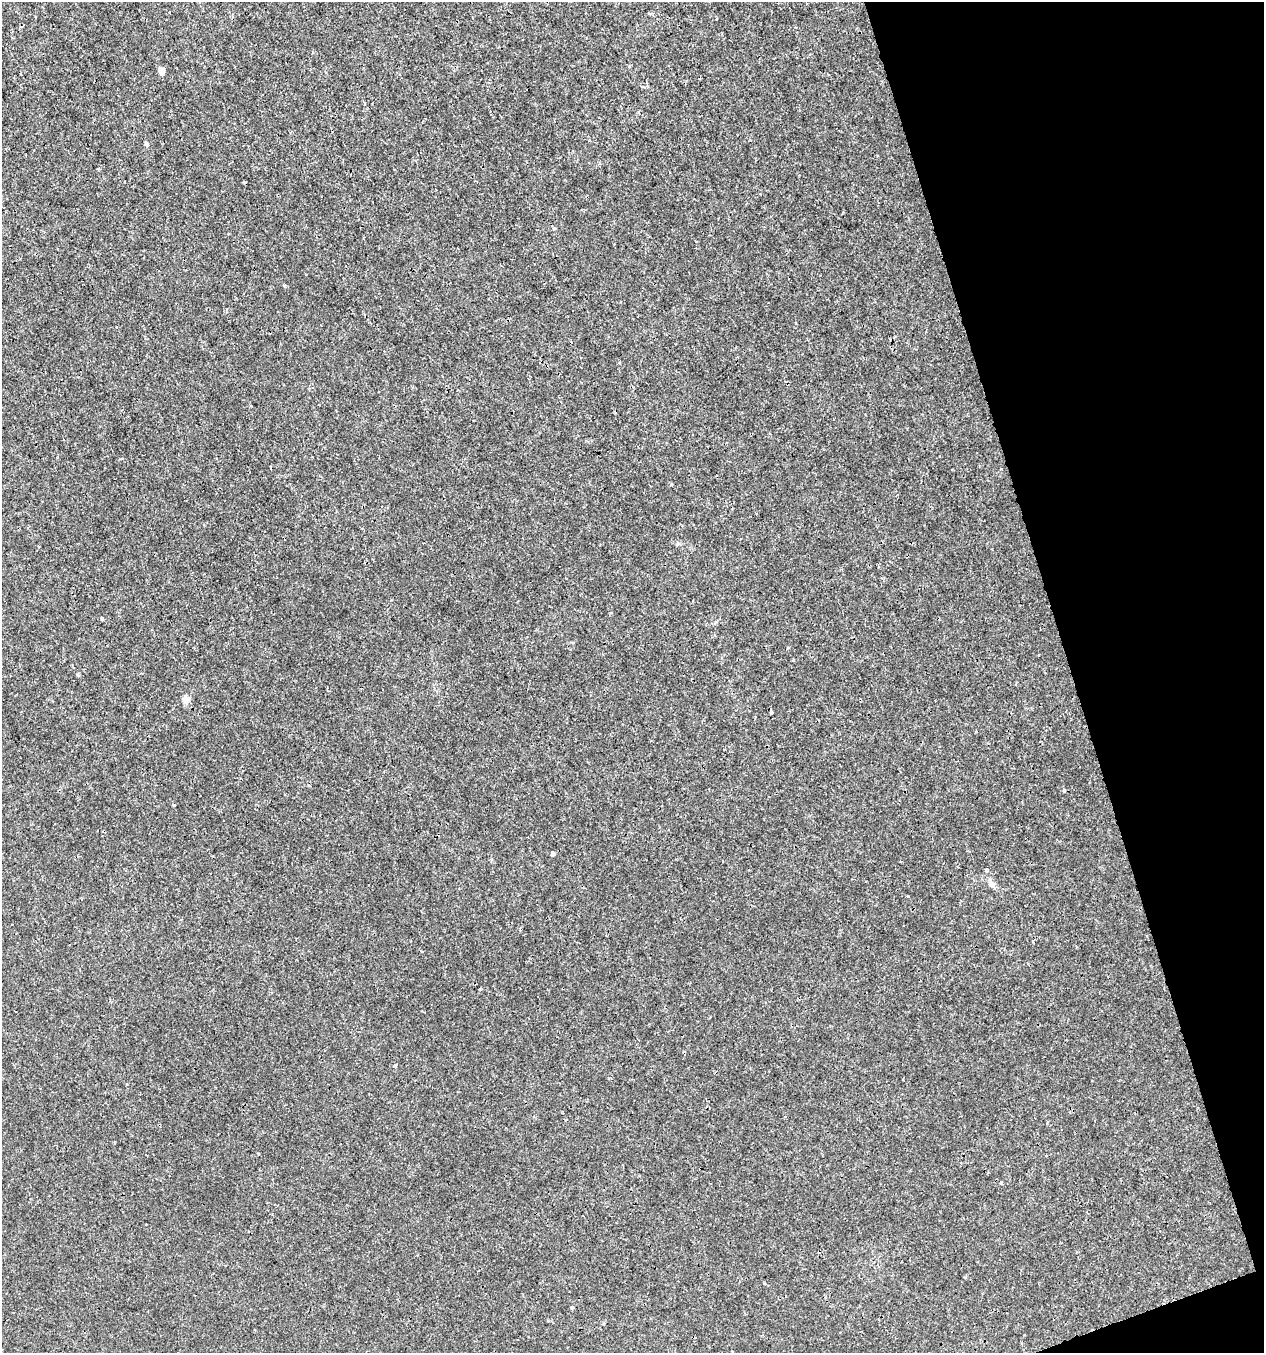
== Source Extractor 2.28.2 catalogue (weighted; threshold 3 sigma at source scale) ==
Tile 12 of 4 x 4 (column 4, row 3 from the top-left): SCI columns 3908-5169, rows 1353-2703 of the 5236 x 5408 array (HDU 1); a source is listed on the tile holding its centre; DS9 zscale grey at full resolution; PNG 1266 x 1355 px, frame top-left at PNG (2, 2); no overlay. Shown black and unused: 16% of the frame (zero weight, under 3 of 4 exposures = <1% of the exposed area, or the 3 px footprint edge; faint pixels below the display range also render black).
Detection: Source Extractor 2.28.2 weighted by HDU 2 'WHT'; one run over the whole footprint, this tile lists its part. Background 6.55e-04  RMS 8.6e-04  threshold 0.00388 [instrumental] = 3 sigma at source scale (4.5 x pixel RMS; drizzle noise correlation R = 1.50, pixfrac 1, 0.0396/0.0396 arcsec/px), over >= 5 px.
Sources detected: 13; all 13 listed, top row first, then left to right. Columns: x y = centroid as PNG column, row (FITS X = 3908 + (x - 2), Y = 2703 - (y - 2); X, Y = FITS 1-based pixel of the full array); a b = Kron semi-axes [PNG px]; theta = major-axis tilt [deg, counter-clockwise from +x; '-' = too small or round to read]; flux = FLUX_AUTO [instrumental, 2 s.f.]
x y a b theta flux
161 71 6 5 - 0.58
146 144 5 5 - 0.12
671 484 4 3 - 0.12
102 619 4 3 - 0.087
186 700 9 5 70 0.29
771 712 4 3 - 0.25
1063 791 4 3 - 0.099
174 805 3 3 - 0.086
553 854 5 4 - 0.22
990 882 12 5 -83 0.32
395 1065 3 3 - 0.13
1001 1182 4 3 - 0.12
764 1284 4 3 - 0.087